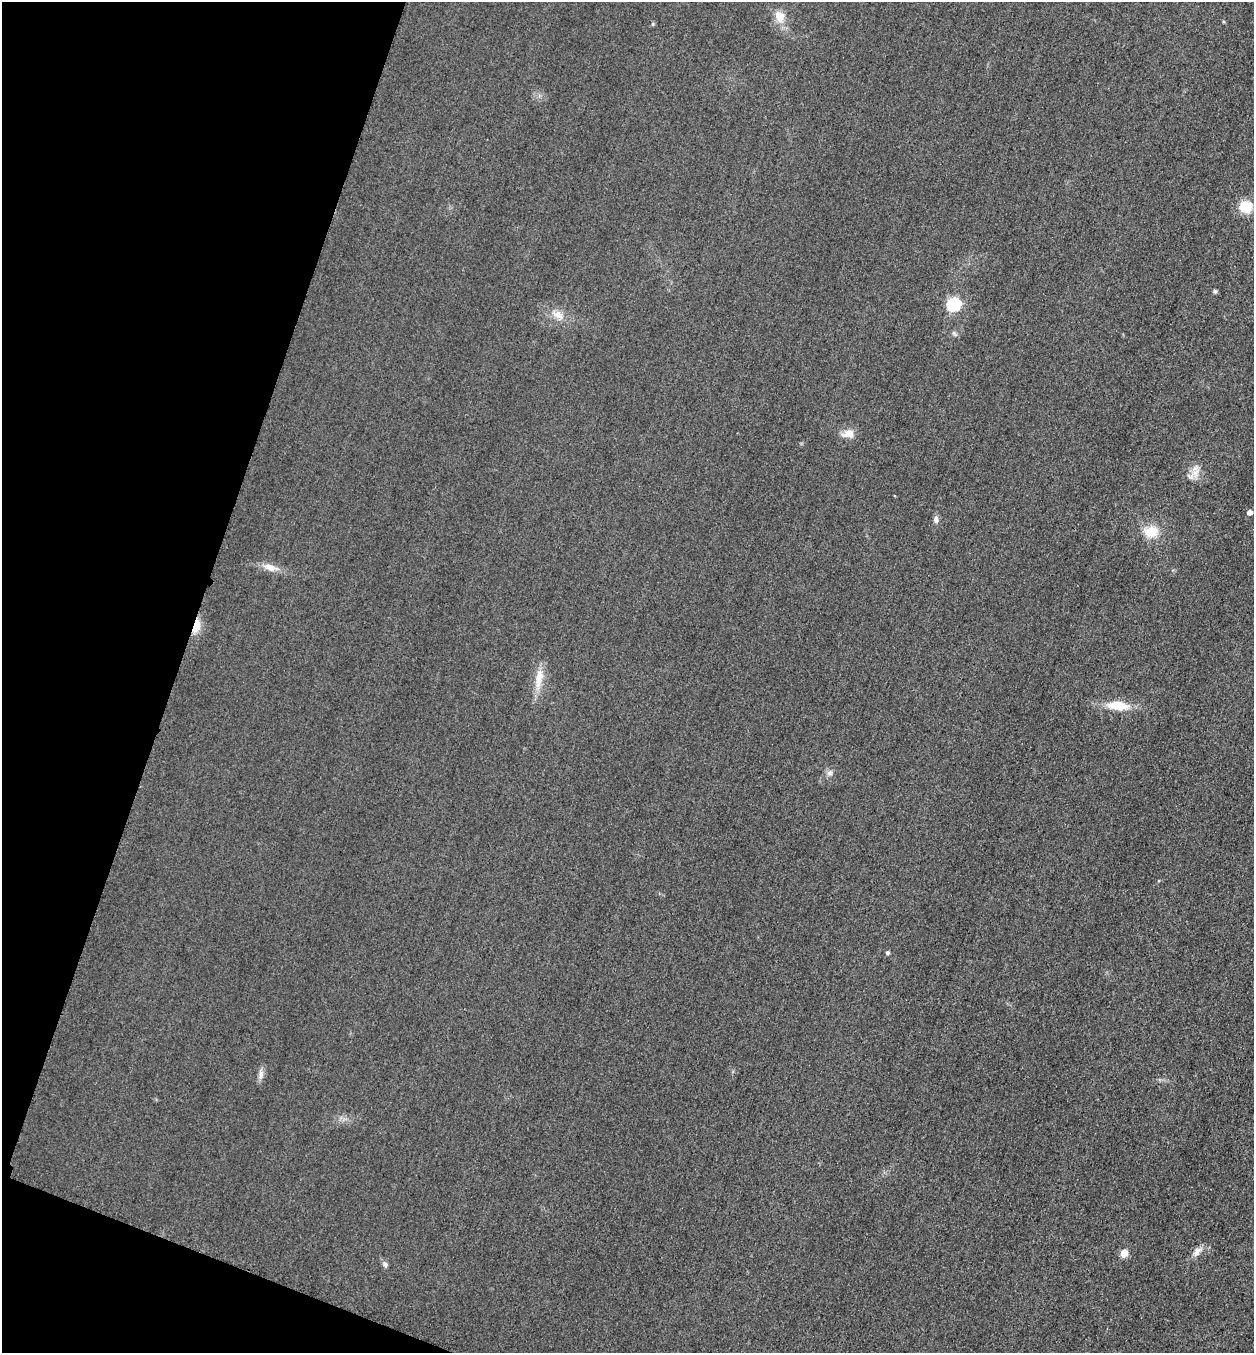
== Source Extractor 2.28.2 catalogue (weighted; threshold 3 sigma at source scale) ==
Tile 9 of 4 x 4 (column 1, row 3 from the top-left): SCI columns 164-1415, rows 1374-2724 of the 5463 x 5449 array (HDU 1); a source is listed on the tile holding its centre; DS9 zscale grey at full resolution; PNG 1256 x 1355 px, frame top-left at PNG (2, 2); no overlay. Shown black and unused: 17% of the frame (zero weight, under 3 of 4 exposures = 3% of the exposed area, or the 3 px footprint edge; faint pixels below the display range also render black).
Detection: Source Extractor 2.28.2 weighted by HDU 2 'WHT'; one run over the whole footprint, this tile lists its part. Background 0.0772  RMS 0.017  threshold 0.0761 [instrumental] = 3 sigma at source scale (4.5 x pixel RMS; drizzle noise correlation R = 1.50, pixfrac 1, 0.05/0.05 arcsec/px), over >= 5 px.
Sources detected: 21; all 21 listed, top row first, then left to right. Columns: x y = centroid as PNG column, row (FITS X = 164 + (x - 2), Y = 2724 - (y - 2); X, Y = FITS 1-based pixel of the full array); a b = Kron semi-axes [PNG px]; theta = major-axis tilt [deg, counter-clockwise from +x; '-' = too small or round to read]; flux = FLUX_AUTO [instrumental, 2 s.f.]
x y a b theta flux
779 16 17 12 -61 21
1246 207 13 12 - 38
1215 291 5 5 - 2.7
954 304 6 6 - 250
558 315 17 10 -28 18
954 334 9 4 -59 3.1
848 434 16 11 10 16
1195 474 15 11 85 17
1250 512 5 4 - 10
936 520 9 6 -84 5.9
1151 532 15 12 3 35
270 567 19 9 -17 17
196 626 14 7 75 29
539 678 30 9 80 26
1118 705 30 12 -5 38
830 773 9 6 45 5.9
888 952 4 4 - 3.5
261 1074 13 6 83 8.3
1197 1252 15 9 58 11
1124 1253 5 5 - 35
385 1264 9 6 -70 5.1
Overlapping masked pixels (flux is a lower limit): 1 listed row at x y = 196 626